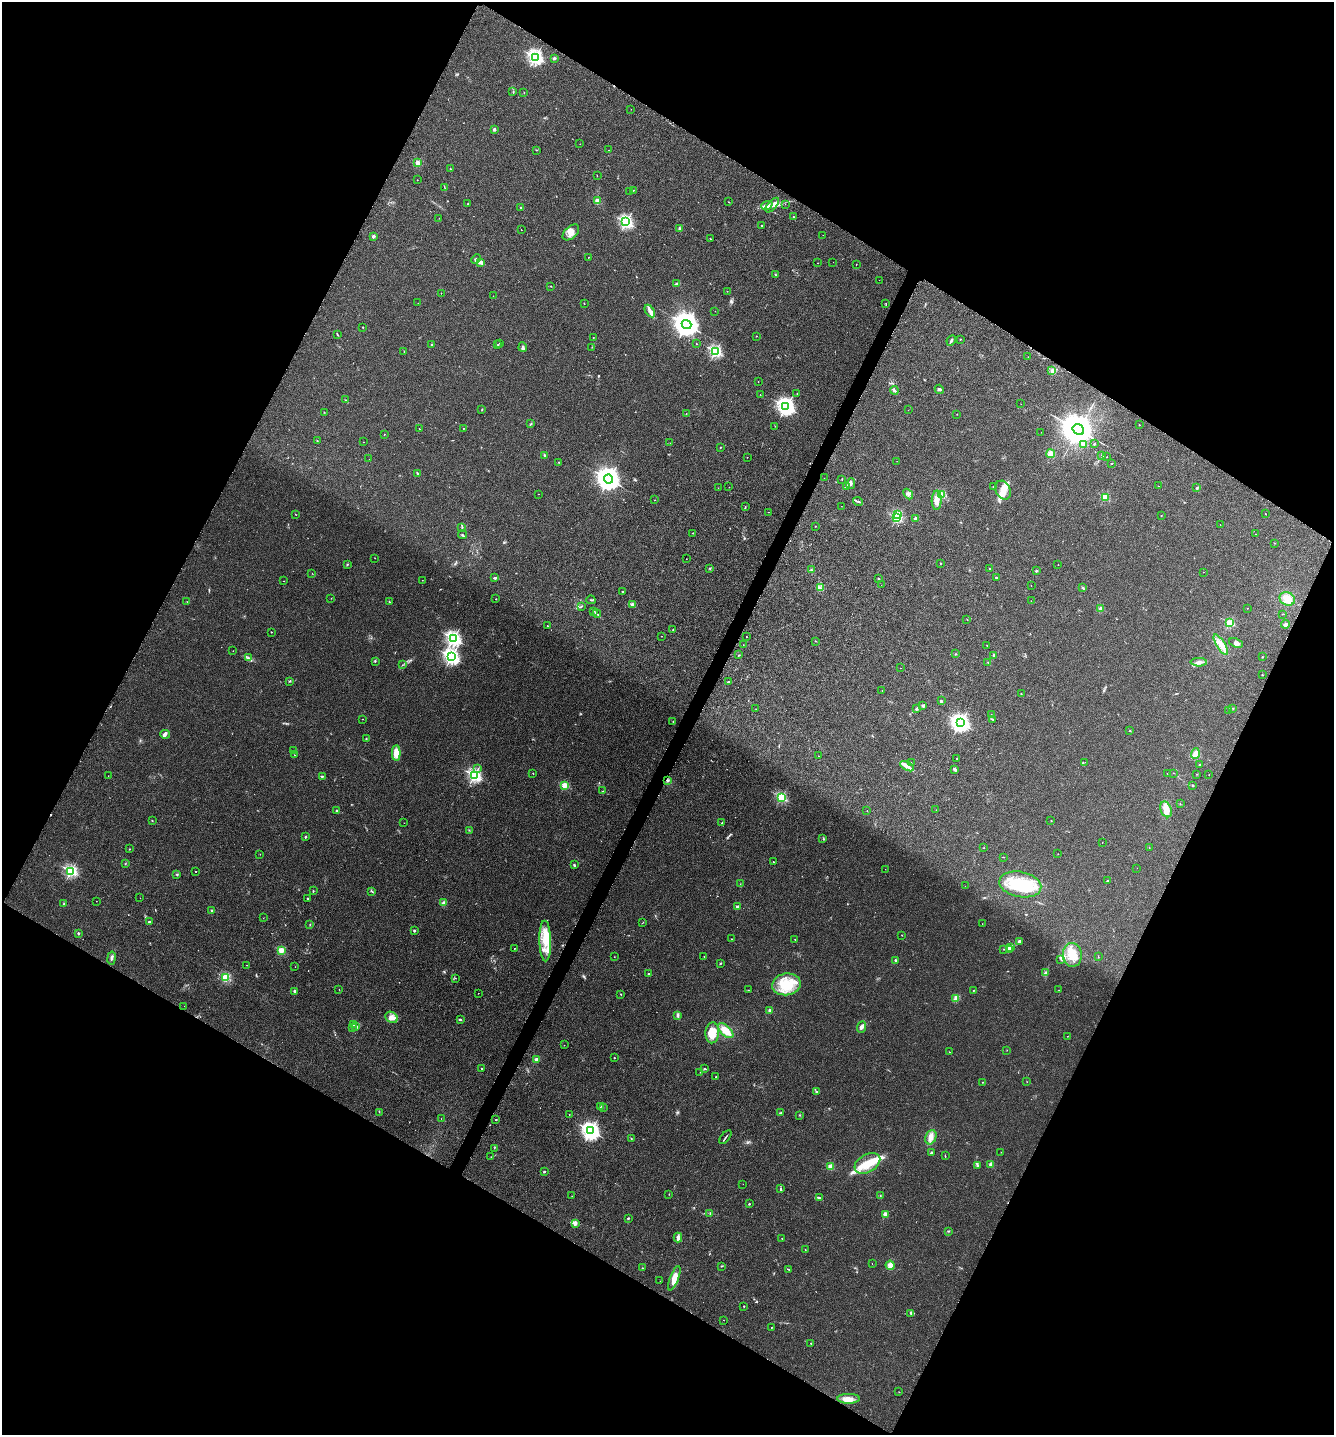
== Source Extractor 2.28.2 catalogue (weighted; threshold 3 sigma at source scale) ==
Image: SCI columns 161-5485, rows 32-5761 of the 5791 x 5784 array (HDU 1 of 3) = the unmasked area's bounding box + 8 px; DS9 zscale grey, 4 x 4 block average (1 PNG px = mean of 4 x 4 image px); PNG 1336 x 1437 px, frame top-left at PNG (2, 2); each listed source drawn as its Kron ellipse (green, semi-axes under 4 px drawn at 4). Shown black and unused: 47% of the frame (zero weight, under 3 of 4 exposures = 2% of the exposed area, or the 3 px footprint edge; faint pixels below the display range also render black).
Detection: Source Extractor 2.28.2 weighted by HDU 2 'WHT'. Background 0.0172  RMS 0.0044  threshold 0.02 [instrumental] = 3 sigma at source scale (4.5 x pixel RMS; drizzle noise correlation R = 1.50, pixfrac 1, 0.05/0.05 arcsec/px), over >= 5 px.
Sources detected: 460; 2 too faint to see at this stretch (4 x 4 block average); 3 inside a brighter object's white glare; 4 cosmic-ray / hot-pixel residue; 1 long thin detection or spike segment (spike, bleed or trail) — neither listed nor drawn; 13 coinciding with a brighter row at this scale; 38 inside a brighter listed object's ellipse — not listed separately; the other 399 listed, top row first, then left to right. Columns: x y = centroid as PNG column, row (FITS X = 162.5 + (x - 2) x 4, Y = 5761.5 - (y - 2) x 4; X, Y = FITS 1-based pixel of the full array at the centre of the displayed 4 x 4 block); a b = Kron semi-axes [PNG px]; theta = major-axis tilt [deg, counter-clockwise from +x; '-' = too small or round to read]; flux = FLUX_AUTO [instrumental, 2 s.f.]
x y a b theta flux
535 57 3 2 - 820
554 58 2 2 - 18
513 91 2 2 - 0.71
524 93 2 2 - 0.61
631 109 2 2 - 0.37
494 129 3 2 - 4.7
580 144 2 2 - 0.86
536 150 2 2 - 1.2
608 150 2 2 - 0.78
418 163 2 2 - 61
450 169 2 2 - 1.8
597 175 2 2 - 0.63
417 180 2 2 - 1.1
445 188 3 2 - 1.4
633 190 2 2 - 0.61
630 191 2 2 - 0.71
597 201 2 2 - 66
729 202 2 2 - 1.1
468 204 2 2 - 9.9
785 204 2 2 - 0.41
767 205 6 3 21 8.7
772 205 9 4 48 14
521 208 2 2 - 11
793 217 2 2 - 2.6
439 218 2 2 - 0.55
626 222 2 2 - 560
761 226 2 2 - 5.2
680 228 2 2 - 22
521 230 2 2 - 0.71
571 232 10 6 43 21
823 235 2 2 - 0.45
373 236 2 2 - 31
710 239 2 2 - 0.92
588 257 2 2 - 0.97
476 259 5 3 - 4.6
480 262 4 3 - 12
833 262 2 2 - 0.7
818 263 2 2 - 1.6
856 264 2 2 - 1.6
775 275 2 2 - 0.96
879 280 2 2 - 0.4
676 284 3 2 - 4.6
551 286 2 2 - 1.2
727 291 2 2 - 0.44
441 293 2 2 - 0.81
493 296 2 2 - 0.65
418 303 2 2 - 0.54
886 303 2 2 - 0.71
584 304 2 2 - 0.65
650 311 7 4 -58 9.7
715 311 2 2 - 0.46
687 324 5 4 - 4000
363 327 2 2 - 1.6
338 335 3 2 - 2.4
756 336 2 2 - 2.6
593 337 2 2 - 2.5
960 339 2 2 - 3.7
951 341 5 2 - 5.3
500 343 2 2 - 0.78
696 344 2 2 - 2.5
432 345 2 2 - 13
498 345 2 2 - 1.1
523 347 4 3 - 6
592 347 2 2 - 0.91
404 351 2 2 - 1.4
715 351 2 2 - 440
1028 357 2 2 - 0.56
1052 370 3 2 - 3
758 381 2 2 - 0.82
939 389 5 3 - 5.3
894 390 4 2 - 4.5
797 394 2 2 - 0.62
760 395 2 2 - 1.9
346 400 2 2 - 1
1021 404 2 2 - 0.48
786 407 3 3 - 1300
482 410 2 2 - 1.8
908 410 2 2 - 0.34
324 412 2 2 - 0.84
686 414 2 2 - 0.59
957 414 2 2 - 0.73
531 424 3 2 - 2
1139 425 2 2 - 1.1
775 426 2 2 - 0.65
463 428 2 2 - 2
419 429 2 2 - 1.8
1078 430 6 5 - 8400
1041 432 2 2 - 0.36
384 434 2 2 - 1.3
317 441 2 2 - 1.5
363 442 2 2 - 1.1
670 443 2 2 - 0.3
1083 444 2 2 - 32
1094 444 2 2 - 7.6
720 447 2 2 - 4
1051 454 4 4 - 16
545 455 4 2 - 2.9
1102 455 3 2 - 3.3
747 457 2 2 - 0.48
1107 457 2 2 - 2.3
369 459 2 2 - 0.33
897 461 2 2 - 0.8
559 462 2 2 - 0.81
1112 463 3 2 - 1.7
417 473 3 2 - 2.2
824 478 2 2 - 0.39
609 479 5 4 - 3200
842 479 3 2 - 1.2
851 484 5 3 - 6.5
846 486 3 2 - 2
993 486 3 2 - 1.3
1158 486 2 2 - 0.5
729 487 2 2 - 0.83
718 488 2 2 - 0.42
1196 488 3 2 - 1.2
1003 490 10 7 -64 23
538 494 2 2 - 0.73
908 494 6 3 -47 6.6
942 495 2 2 - 130
1105 497 2 2 - 120
654 500 2 2 - 0.79
937 500 10 5 88 20
858 501 5 2 - 3.7
841 506 2 2 - 0.41
745 507 3 2 - 2
769 512 2 2 - 0.65
1265 514 2 2 - 2
296 515 2 2 - 0.95
898 515 2 2 - 130
1161 516 2 2 - 1
897 518 2 2 - 200
915 519 2 2 - 33
1220 525 2 2 - 0.98
815 526 2 2 - 2.9
462 527 3 2 - 2.4
693 533 2 2 - 2.3
1255 534 2 2 - 0.91
462 535 4 2 - 2.8
1274 543 2 2 - 0.77
375 558 2 2 - 0.57
686 559 2 2 - 0.63
941 563 2 2 - 1.3
347 564 2 2 - 1.5
1058 565 2 2 - 1.3
710 568 2 2 - 1.7
989 569 2 2 - 2.5
811 570 3 2 - 2.5
1036 571 2 2 - 9.9
1204 572 2 2 - 0.6
312 573 2 2 - 0.58
996 577 2 2 - 9.5
495 578 3 2 - 4.5
879 579 2 2 - 15
422 580 2 2 - 0.53
284 581 2 2 - 1.4
881 585 2 2 - 0.39
1031 586 2 2 - 0.72
821 588 3 2 - 3.4
1082 588 3 2 - 1.4
622 591 2 2 - 2.7
331 598 2 2 - 0.69
496 599 2 2 - 0.94
1287 599 8 6 -26 27
591 600 4 2 - 2.1
1031 601 2 2 - 1.5
187 602 2 2 - 0.67
389 602 4 2 - 1.3
633 604 4 3 - 4.4
581 606 3 2 - 2
1247 608 2 2 - 0.93
1101 609 2 2 - 55
594 611 2 2 - 1.6
597 614 4 2 - 3
1283 614 2 2 - 0.86
967 619 2 2 - 0.99
1230 623 2 2 - 180
1285 624 4 2 - 5
547 626 2 2 - 2.2
673 629 2 2 - 1.2
271 632 2 2 - 2.7
661 636 2 2 - 0.72
746 637 2 2 - 1
453 638 2 2 - 770
815 641 2 2 - 1
1236 643 7 4 -21 7.5
743 645 2 2 - 0.68
987 645 2 2 - 0.92
1221 645 12 4 -58 22
233 651 2 2 - 0.97
956 654 2 2 - 1
739 655 2 2 - 1.9
994 655 2 2 - 23
451 657 3 2 - 870
1262 657 2 2 - 1.6
248 658 3 2 - 2.8
375 661 2 2 - 1.3
1199 662 8 3 0 8.5
988 663 3 2 - 1.5
402 665 2 2 - 1
900 668 2 2 - 1.3
1262 675 2 2 - 2.9
290 681 3 2 - 2.4
729 682 3 2 - 2.8
882 691 2 2 - 0.47
1021 694 2 2 - 0.83
941 701 2 2 - 19
923 705 4 2 - 3.5
756 709 2 2 - 0.89
917 709 3 2 - 2.8
1233 709 2 2 - 0.92
1229 710 2 2 - 1
991 714 2 2 - 1.4
363 719 2 2 - 1.1
992 719 3 2 - 2.1
673 721 2 2 - 0.88
960 723 3 3 - 1400
1130 731 2 2 - 1.4
165 734 5 3 - 5.1
366 739 2 2 - 1.7
294 750 2 2 - 0.62
396 753 7 3 88 35
1195 753 5 4 - 13
294 755 2 2 - 0.73
819 756 2 2 - 0.68
957 758 2 2 - 0.74
1085 762 2 2 - 0.4
911 763 2 2 - 0.72
1199 765 2 2 - 1.5
907 766 7 4 -30 12
478 769 2 2 - 2.2
954 769 3 2 - 7.4
533 773 2 2 - 1.9
1173 773 2 2 - 0.69
1167 774 2 2 - 1.5
1197 774 2 2 - 0.75
474 775 2 2 - 550
1209 775 2 2 - 0.65
108 776 2 2 - 0.46
322 776 3 2 - 1.6
667 780 3 2 - 3.6
564 785 2 2 - 130
1193 785 2 2 - 1.4
603 791 3 2 - 0.81
781 797 2 2 - 290
1180 804 2 2 - 0.87
1166 809 8 5 -70 28
336 810 2 2 - 9.9
936 810 2 2 - 0.85
867 811 2 2 - 2.3
1051 820 2 2 - 1.3
152 821 2 2 - 1.3
404 823 2 2 - 0.56
722 823 2 2 - 2
469 830 2 2 - 1.7
305 837 2 2 - 13
823 838 3 2 - 1.1
1102 843 2 2 - 0.5
984 848 2 2 - 1
1149 848 2 2 - 0.85
129 849 2 2 - 1.4
260 854 2 2 - 0.89
1058 854 2 2 - 1.1
1003 857 2 2 - 1.3
773 862 2 2 - 1.2
125 864 2 2 - 1.7
574 865 3 2 - 3
1137 868 2 2 - 0.43
885 869 2 2 - 0.39
71 871 2 2 - 440
195 871 2 2 - 1.3
177 874 2 2 - 2.2
1107 881 2 2 - 4.9
740 884 2 2 - 0.76
1020 884 21 12 -12 130
965 886 2 2 - 0.53
313 891 3 2 - 2.1
372 891 3 2 - 1.9
140 898 2 2 - 0.43
307 898 2 2 - 5.6
96 901 2 2 - 0.81
443 903 3 3 - 4.9
64 904 2 2 - 2.2
737 907 2 2 - 36
212 911 2 2 - 22
263 918 2 2 - 0.56
149 922 3 2 - 2.7
643 922 3 2 - 0.97
310 924 3 2 - 1.4
982 924 2 2 - 0.82
414 931 2 2 - 16
78 933 2 2 - 18
902 935 2 2 - 1
731 939 2 2 - 0.88
795 939 2 2 - 0.92
545 941 20 6 -89 48
1019 941 2 2 - 5.3
1011 947 3 3 - 9.6
514 948 2 2 - 1
1004 949 2 2 - 0.74
281 950 2 2 - 120
1009 950 2 2 - 6.5
1072 955 12 9 -87 43
704 956 2 2 - 0.95
614 957 2 2 - 1.6
1098 957 2 2 - 0.88
112 958 6 3 81 6.3
895 960 2 2 - 17
1061 960 2 2 - 0.95
720 963 2 2 - 1.7
247 965 2 2 - 0.59
295 967 2 2 - 0.56
1046 973 3 2 - 2.9
649 974 2 2 - 13
225 978 2 2 - 150
455 978 2 2 - 0.74
786 984 14 11 9 64
339 989 2 2 - 0.7
748 990 2 2 - 1.1
974 990 2 2 - 1.3
1059 990 2 2 - 0.75
294 991 3 3 - 3.3
478 993 2 2 - 1
621 994 2 2 - 1.7
956 998 4 3 - 9.9
184 1006 2 2 - 0.49
770 1010 2 2 - 34
678 1015 4 3 - 4.8
391 1017 6 5 - 14
460 1020 3 2 - 2.2
354 1025 2 2 - 1.8
352 1027 2 2 - 1.4
356 1027 2 2 - 4.4
861 1027 6 4 67 8.7
726 1031 9 5 -43 33
712 1033 10 7 86 50
1067 1036 2 2 - 0.82
564 1045 2 2 - 0.56
1007 1050 2 2 - 0.63
949 1052 2 2 - 0.82
614 1058 2 2 - 3.3
536 1059 2 2 - 47
704 1068 2 2 - 1.1
482 1069 2 2 - 8.1
700 1072 2 2 - 0.36
716 1076 2 2 - 4.1
982 1082 2 2 - 1
1027 1082 2 2 - 0.58
817 1092 2 2 - 2.3
600 1106 3 2 - 2.1
603 1108 2 2 - 0.49
379 1112 2 2 - 0.78
781 1113 3 2 - 2.1
569 1114 2 2 - 2.2
799 1115 2 2 - 0.93
441 1119 2 2 - 0.42
496 1119 2 2 - 2.7
591 1131 3 3 - 1300
725 1137 8 2 53 3.5
931 1137 7 5 68 15
631 1138 2 2 - 1.4
494 1148 2 2 - 0.7
932 1152 2 2 - 1.5
1001 1152 2 2 - 1.1
945 1156 3 2 - 1.4
491 1157 2 2 - 0.68
867 1163 14 9 31 51
977 1165 3 2 - 2.8
991 1165 2 2 - 39
830 1167 2 2 - 86
544 1172 2 2 - 9.5
743 1184 2 2 - 0.33
780 1189 3 2 - 1.9
669 1194 2 2 - 0.51
880 1195 2 2 - 1.1
572 1196 2 2 - 0.51
819 1198 3 2 - 2.1
749 1204 2 2 - 8.1
710 1213 2 2 - 1.7
885 1214 4 3 - 6.6
628 1218 2 2 - 4
575 1223 2 2 - 32
948 1231 2 2 - 2
678 1237 5 4 - 6.5
782 1238 2 2 - 0.81
805 1250 2 2 - 0.85
872 1264 2 2 - 0.52
890 1265 4 4 - 12
722 1266 2 2 - 1.6
643 1268 2 2 - 1.7
788 1269 3 2 - 2.5
674 1278 13 4 69 27
660 1281 2 2 - 0.7
744 1306 2 2 - 5.4
911 1313 3 3 - 5.7
723 1320 2 2 - 0.58
771 1327 2 2 - 1
811 1343 2 2 - 1.6
899 1392 2 2 - 0.62
849 1399 11 5 0 21
Diffuse or blended objects may show on this block-average render without a row.